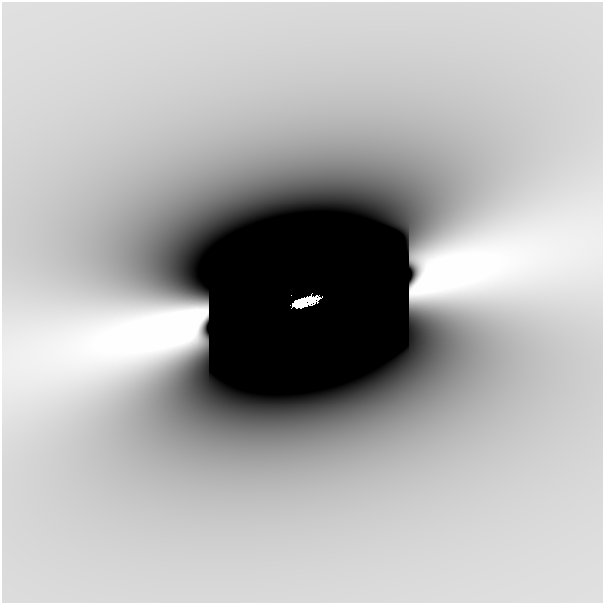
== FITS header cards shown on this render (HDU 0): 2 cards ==
NAXIS1  =                  601
NAXIS2  =                  601

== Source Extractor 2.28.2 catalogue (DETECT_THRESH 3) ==
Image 601 x 601 px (HDU 0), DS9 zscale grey, 1 PNG px = 1 image px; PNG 605 x 605 px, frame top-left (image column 1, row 601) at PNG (2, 2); no overlay
Background -6.44e-10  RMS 1.9e-10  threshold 5.57e-10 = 3 sigma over >= 5 px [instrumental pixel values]
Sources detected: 5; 2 with non-positive FLUX_AUTO (blend fragments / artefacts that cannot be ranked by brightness) are not listed; the other 3 listed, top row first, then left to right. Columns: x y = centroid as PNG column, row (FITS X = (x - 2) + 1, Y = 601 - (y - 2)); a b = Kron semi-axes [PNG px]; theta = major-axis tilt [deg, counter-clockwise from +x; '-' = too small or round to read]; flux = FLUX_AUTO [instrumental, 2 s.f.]
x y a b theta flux
291 295 2 2 - 7.5e-04
312 301 8 5 24 8.2e-02
300 303 19 8 17 7.3e-01
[2 non-positive-flux detections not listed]